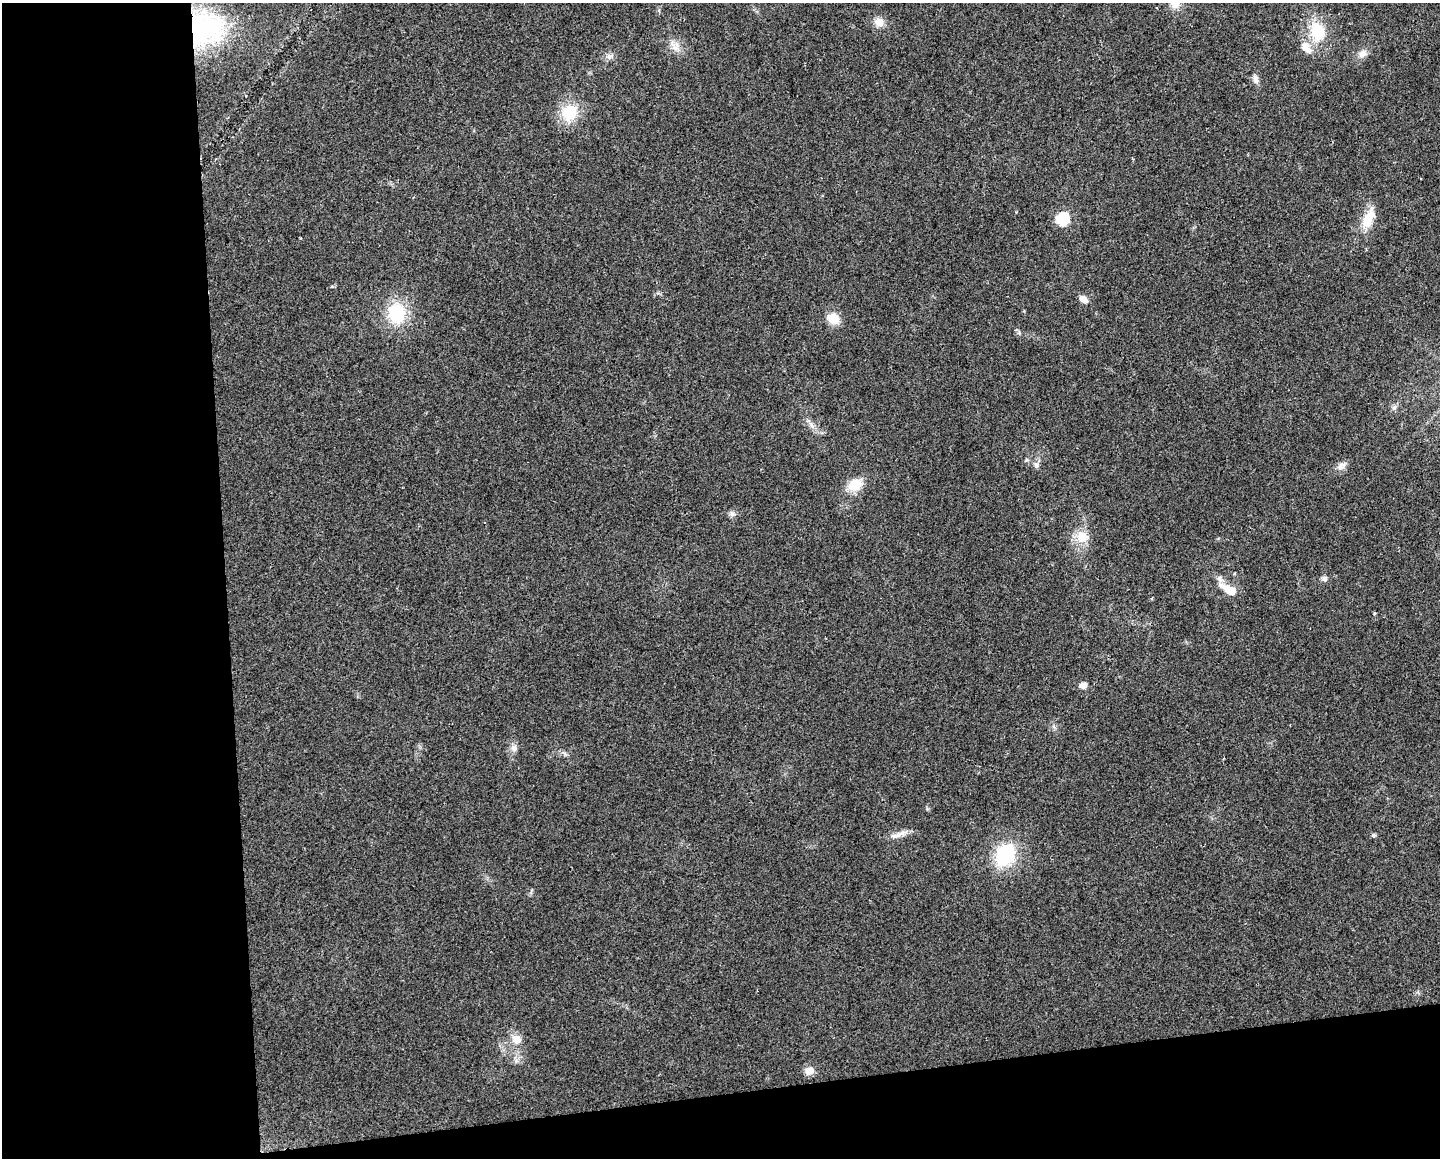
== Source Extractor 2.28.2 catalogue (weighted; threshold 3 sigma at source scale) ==
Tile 10 of 3 x 4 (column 1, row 4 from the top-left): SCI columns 11-1448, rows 1-1156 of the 4379 x 4624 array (HDU 1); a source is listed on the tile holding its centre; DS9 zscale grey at full resolution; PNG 1442 x 1160 px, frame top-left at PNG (2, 3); no overlay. Shown black and unused: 21% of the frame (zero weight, under 2 of 3 exposures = <1% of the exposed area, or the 3 px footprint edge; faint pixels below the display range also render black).
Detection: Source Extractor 2.28.2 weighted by HDU 2 'WHT'; one run over the whole footprint, this tile lists its part. Background 0.0451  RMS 0.0067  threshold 0.0301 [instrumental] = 3 sigma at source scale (4.5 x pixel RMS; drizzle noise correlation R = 1.50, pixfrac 1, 0.0396/0.0396 arcsec/px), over >= 5 px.
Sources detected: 33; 1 inside a brighter listed object's ellipse — not listed separately; the other 32 listed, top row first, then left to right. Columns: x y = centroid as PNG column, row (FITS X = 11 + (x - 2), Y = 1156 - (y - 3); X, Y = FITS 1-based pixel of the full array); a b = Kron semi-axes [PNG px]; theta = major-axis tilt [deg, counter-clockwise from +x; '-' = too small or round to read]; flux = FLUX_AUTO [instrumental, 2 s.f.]
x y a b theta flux
879 22 13 11 -32 5.7
205 28 46 44 -3 92
1317 32 19 16 -78 26
675 47 15 10 -31 5.9
1306 48 18 10 -54 7.6
1362 54 12 9 44 4.5
609 57 7 4 72 1.7
1256 79 12 7 -82 3
570 112 18 17 - 22
1368 218 26 12 65 15
1062 219 7 6 - 74
332 286 4 3 - 1.3
1083 299 10 7 -36 4.2
396 313 22 19 -81 32
833 318 13 11 -33 11
812 425 9 5 -69 2.6
1036 465 9 7 -75 2.5
1341 466 14 9 35 3.8
855 485 18 13 35 13
732 514 9 7 -31 2.2
1082 536 17 15 -14 11
1324 578 8 7 - 2
1229 590 23 9 -31 11
1374 613 3 3 - 2
1083 685 8 7 - 3.3
514 748 10 8 -61 3.2
898 835 27 6 19 5.2
1373 835 6 5 - 1.1
1005 855 24 18 60 42
516 1039 13 12 - 6.9
516 1061 6 6 - 1.6
809 1071 10 9 - 6.1
Overlapping masked pixels (flux is a lower limit): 1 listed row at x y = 205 28
Unlisted compact peaks at least as high as the median listed source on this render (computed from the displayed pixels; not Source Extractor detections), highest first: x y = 1019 333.